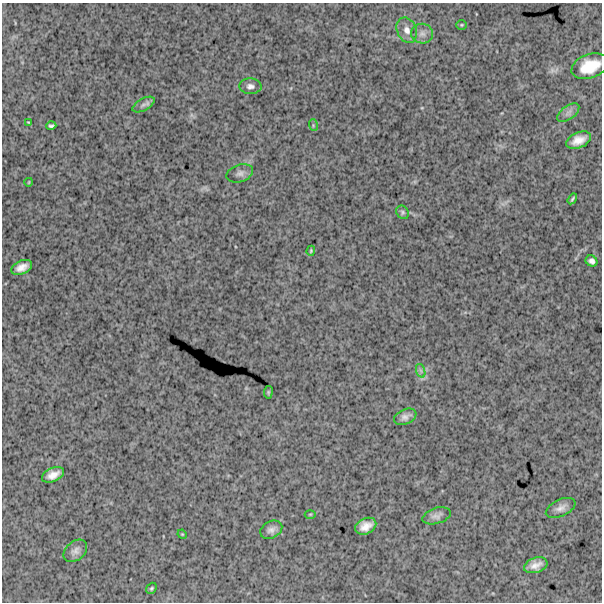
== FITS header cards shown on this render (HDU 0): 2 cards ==
NAXIS1  =                  600
NAXIS2  =                  600

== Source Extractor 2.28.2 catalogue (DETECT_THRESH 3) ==
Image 600 x 600 px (HDU 0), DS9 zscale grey, 1 PNG px = 1 image px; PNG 604 x 604 px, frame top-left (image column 1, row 600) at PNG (2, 3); each listed source drawn as its Kron ellipse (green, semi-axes under 4 px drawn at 4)
Background 1610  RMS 240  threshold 734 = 3 sigma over >= 5 px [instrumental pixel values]
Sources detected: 31; all 31 listed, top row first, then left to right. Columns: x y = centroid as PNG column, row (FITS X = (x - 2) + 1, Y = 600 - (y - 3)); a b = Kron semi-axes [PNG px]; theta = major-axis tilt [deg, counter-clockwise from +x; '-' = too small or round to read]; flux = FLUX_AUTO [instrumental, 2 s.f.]
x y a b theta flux
461 25 5 4 - 21000
407 30 13 9 -67 130000
422 34 11 10 - 110000
590 66 19 12 20 420000
250 86 11 8 -3 77000
143 105 12 6 28 63000
568 113 13 6 37 71000
28 122 4 2 - 12000
313 125 6 4 -73 19000
51 126 5 3 - 33000
578 140 13 7 23 170000
240 173 14 8 19 81000
29 182 4 2 - 12000
572 199 6 2 57 25000
403 212 7 5 -55 35000
311 251 5 3 - 17000
591 261 6 5 - 61000
22 267 11 6 23 130000
421 371 7 4 -71 41000
268 392 6 4 83 21000
405 417 12 7 24 87000
53 475 12 6 23 140000
561 508 16 8 25 110000
310 514 5 3 - 16000
437 516 15 8 17 87000
366 526 11 7 25 160000
271 530 11 8 28 89000
182 534 5 4 - 15000
75 551 13 9 41 92000
536 565 12 7 18 130000
151 588 6 4 52 26000
At the frame edge (FLAGS 8, measured only in part): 1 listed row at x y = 590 66